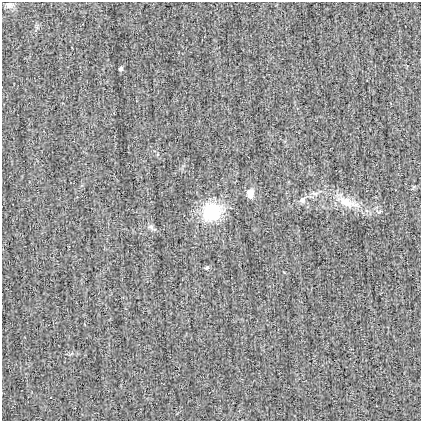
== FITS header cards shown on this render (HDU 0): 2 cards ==
NAXIS1  =                  419
NAXIS2  =                  419

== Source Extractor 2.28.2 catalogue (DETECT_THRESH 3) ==
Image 419 x 419 px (HDU 0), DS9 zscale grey, 1 PNG px = 1 image px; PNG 423 x 423 px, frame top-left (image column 1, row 419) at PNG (2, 2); no overlay
Background -0.00223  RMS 0.035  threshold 0.106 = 3 sigma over >= 5 px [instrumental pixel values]
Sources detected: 10; all 10 listed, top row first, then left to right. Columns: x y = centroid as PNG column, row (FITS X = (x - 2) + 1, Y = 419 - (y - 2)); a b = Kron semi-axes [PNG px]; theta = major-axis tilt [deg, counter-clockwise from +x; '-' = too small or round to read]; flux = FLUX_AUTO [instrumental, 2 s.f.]
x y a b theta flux
9 5 11 7 3 11
121 69 4 4 - 6.5
250 193 11 9 -88 17
315 193 11 5 -19 8.7
302 200 7 7 - 10
347 202 38 12 -21 66
379 211 11 4 6 5.4
212 212 17 16 - 160
151 227 8 6 -14 6.4
207 267 6 4 30 4.6